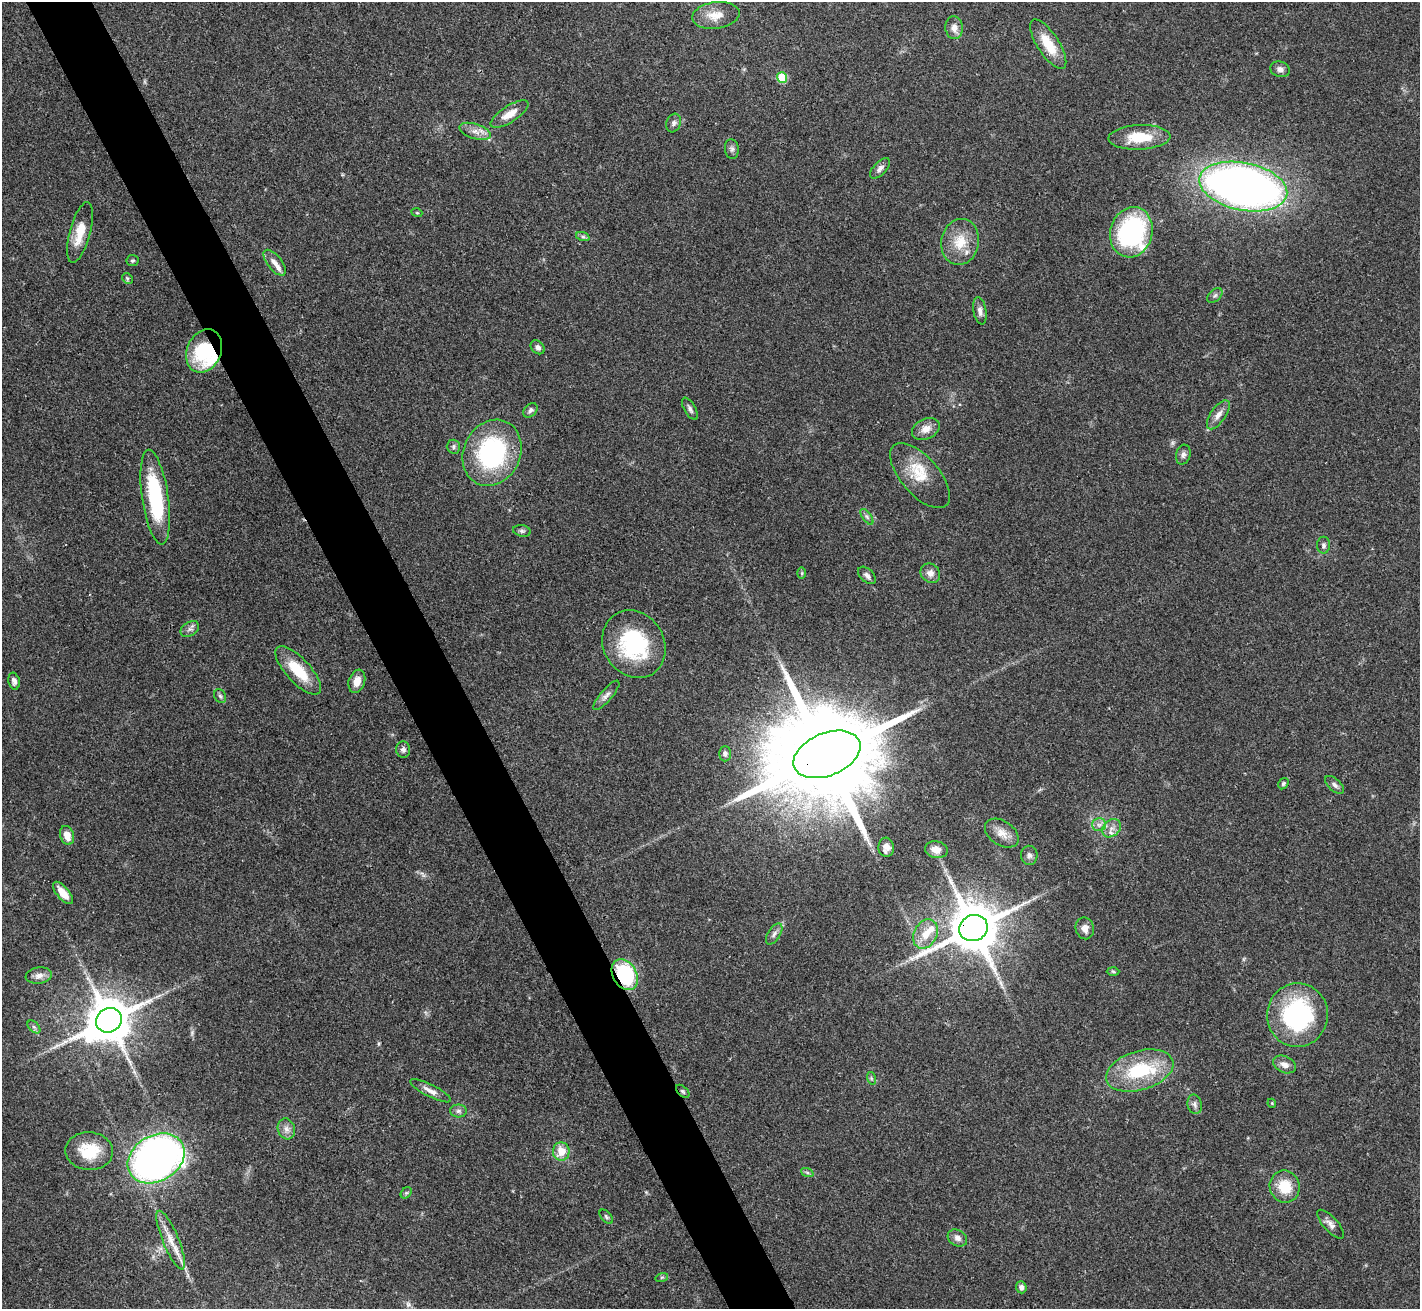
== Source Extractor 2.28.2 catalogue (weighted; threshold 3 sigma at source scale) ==
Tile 11 of 4 x 4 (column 3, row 3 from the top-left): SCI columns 2841-4258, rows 1462-2768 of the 5679 x 5670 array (HDU 1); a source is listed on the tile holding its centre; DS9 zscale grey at full resolution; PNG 1422 x 1311 px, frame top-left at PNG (2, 2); each listed source drawn as its Kron ellipse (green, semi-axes under 4 px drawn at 4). Shown black and unused: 5% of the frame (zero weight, under 3 of 4 exposures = <1% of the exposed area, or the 3 px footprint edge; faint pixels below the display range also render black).
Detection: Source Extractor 2.28.2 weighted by HDU 2 'WHT'; one run over the whole footprint, this tile lists its part. Background 0.0648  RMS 0.0052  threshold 0.0234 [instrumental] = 3 sigma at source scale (4.5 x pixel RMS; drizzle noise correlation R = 1.50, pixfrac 1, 0.05/0.05 arcsec/px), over >= 5 px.
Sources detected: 96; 1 long thin detection or spike segment (spike, bleed or trail) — neither listed nor drawn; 5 inside a brighter listed object's ellipse — not listed separately; the other 90 listed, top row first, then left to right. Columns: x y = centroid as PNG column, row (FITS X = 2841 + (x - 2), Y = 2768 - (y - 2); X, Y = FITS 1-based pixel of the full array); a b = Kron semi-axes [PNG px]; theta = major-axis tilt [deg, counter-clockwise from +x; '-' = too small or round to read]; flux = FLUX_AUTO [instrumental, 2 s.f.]
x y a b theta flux
716 15 24 13 8 8
954 28 11 8 -86 3.7
1048 44 28 11 -57 14
1280 69 10 7 -18 2.4
782 77 5 5 - 23
510 114 22 8 32 6.8
674 123 9 7 68 1.8
475 131 16 7 -17 4.1
1139 137 31 12 2 17
732 149 10 7 -83 1.6
880 168 13 6 45 2.2
1243 186 45 24 -11 440
417 213 5 3 - 0.48
80 232 31 10 75 12
1131 232 25 21 74 81
583 237 7 4 -19 1
960 242 23 19 79 13
132 261 6 5 - 0.89
275 263 15 7 -52 3.4
127 278 6 4 -45 0.88
1215 295 9 5 41 1.4
980 311 14 6 -80 2.7
538 347 8 6 -45 1.9
204 351 22 17 66 36
690 409 12 5 -60 1.8
530 410 8 6 46 1.6
1218 415 17 7 56 3.7
926 429 14 10 26 4.7
453 447 7 7 - 1.3
492 453 34 28 64 73
1183 455 10 7 74 1.9
920 476 40 19 -49 16
155 497 48 13 -82 45
867 517 9 4 -55 1.4
522 531 9 5 -9 1.2
1324 545 8 6 89 1.4
802 573 6 4 90 0.66
930 573 10 9 - 3.4
867 575 11 6 -44 2.2
190 629 10 7 34 2
634 644 35 30 -58 48
298 670 31 12 -47 18
14 681 8 5 -77 2
357 681 12 8 71 4.5
606 695 18 6 49 2.6
220 696 7 5 -61 1.1
403 750 8 7 - 1.8
725 754 7 6 - 1.6
827 754 35 21 22 18000
1283 784 6 4 57 0.91
1334 785 11 6 -42 1.9
1099 825 7 6 - 2
1111 828 10 8 41 3.2
1002 833 18 12 -34 5.7
67 835 10 7 -71 5.4
886 847 9 8 - 3.1
936 850 11 8 -12 4.3
1029 855 9 8 - 2.1
63 893 13 6 -50 6
973 928 14 13 - 3100
1085 928 11 9 -77 3.7
774 934 12 6 57 2
925 934 15 11 64 7.7
1113 971 6 4 -2 0.75
625 975 16 12 -59 41
39 976 13 8 8 3.5
1297 1015 32 30 82 70
109 1020 13 12 - 2200
34 1027 8 4 -45 1.1
1285 1064 12 8 -25 3.4
1140 1071 35 19 17 33
871 1078 6 4 -72 0.8
430 1091 22 6 -27 3.8
683 1091 8 5 -44 1
1272 1103 4 4 - 0.54
1195 1104 10 7 -78 2.1
458 1111 8 6 -1 1.7
286 1129 10 8 -72 3.1
89 1151 24 19 -5 18
561 1151 9 8 - 8.3
156 1158 30 23 31 290
807 1172 6 4 -20 0.96
1285 1187 16 15 - 13
406 1193 6 5 - 0.82
606 1217 8 5 -47 1.1
1331 1224 18 7 -48 3
957 1238 10 8 -30 2.6
171 1240 31 8 -67 8.1
662 1277 6 4 18 0.79
1021 1287 6 5 - 2
Overlapping masked pixels (flux is a lower limit): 5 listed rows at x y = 204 351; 827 754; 973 928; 625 975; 683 1091